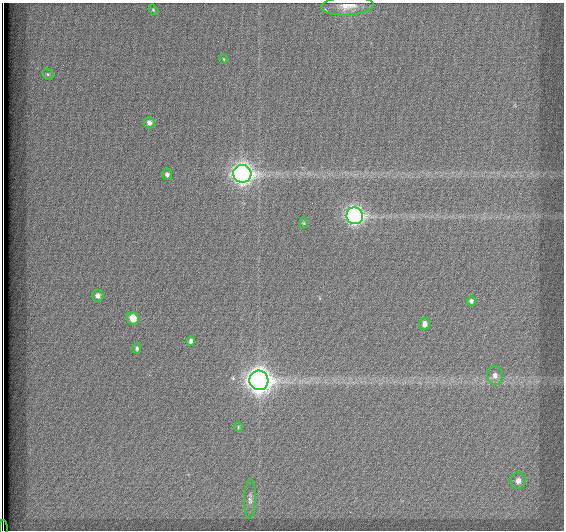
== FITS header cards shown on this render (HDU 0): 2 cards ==
NAXIS1  =                  562          / # of pixels in <axis direction>
NAXIS2  =                  528          / # of pixels in <axis direction>

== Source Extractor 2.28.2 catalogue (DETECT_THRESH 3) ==
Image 562 x 528 px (HDU 0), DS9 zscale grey, 1 PNG px = 1 image px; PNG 566 x 532 px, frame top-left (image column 1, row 528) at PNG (2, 3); each listed source drawn as its Kron ellipse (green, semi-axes under 4 px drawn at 4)
Background 1800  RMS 5.3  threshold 15.8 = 3 sigma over >= 5 px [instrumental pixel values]
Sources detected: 21; all 21 listed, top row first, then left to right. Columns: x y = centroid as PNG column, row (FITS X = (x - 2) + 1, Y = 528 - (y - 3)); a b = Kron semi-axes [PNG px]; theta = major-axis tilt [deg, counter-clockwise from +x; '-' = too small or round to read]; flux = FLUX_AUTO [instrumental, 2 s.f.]
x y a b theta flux
347 6 26 9 4 4700
153 10 5 4 - 460
224 59 5 3 - 300
48 74 6 5 - 580
149 123 6 5 - 1600
167 174 6 5 - 1100
242 174 9 9 - 190000
355 216 8 8 - 110000
304 223 6 4 -89 380
98 296 6 6 - 1600
471 301 5 4 - 950
133 318 6 5 - 6000
424 324 6 5 - 1700
191 341 5 4 - 1100
137 348 5 4 - 770
495 375 9 8 - 2200
259 380 10 9 - 320000
238 427 5 3 - 340
518 481 8 7 - 2600
250 499 20 6 88 1800
3 528 8 2 -89 1900
At the frame edge (FLAGS 8, measured only in part): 1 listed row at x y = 3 528